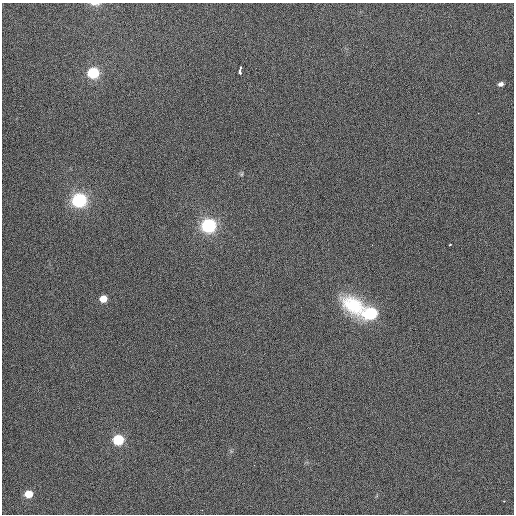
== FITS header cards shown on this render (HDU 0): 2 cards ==
NAXIS1  =                  512 / Axis length
NAXIS2  =                  512 / Axis length

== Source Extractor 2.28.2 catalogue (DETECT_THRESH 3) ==
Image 512 x 512 px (HDU 0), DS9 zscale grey, 1 PNG px = 1 image px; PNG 516 x 516 px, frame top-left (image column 1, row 512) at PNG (2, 3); no overlay
Background 419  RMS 1.9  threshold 5.64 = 3 sigma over >= 5 px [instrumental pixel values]
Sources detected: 14; all 14 listed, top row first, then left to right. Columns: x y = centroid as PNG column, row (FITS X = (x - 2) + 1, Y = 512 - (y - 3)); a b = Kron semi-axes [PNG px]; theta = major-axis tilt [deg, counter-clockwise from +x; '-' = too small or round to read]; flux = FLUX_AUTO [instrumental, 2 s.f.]
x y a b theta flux
95 4 14 5 -3 660
240 70 7 3 81 690
93 73 7 6 - 9200
501 84 5 4 - 410
242 174 6 3 71 140
79 200 8 7 - 20000
208 226 8 7 - 24000
450 245 3 2 - 180
103 299 6 5 - 1600
353 306 31 19 -35 6500
371 313 9 7 11 11000
118 440 7 6 - 7700
28 494 6 6 - 2400
504 501 2 2 - 83
At the frame edge (FLAGS 8, measured only in part): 1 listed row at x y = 95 4